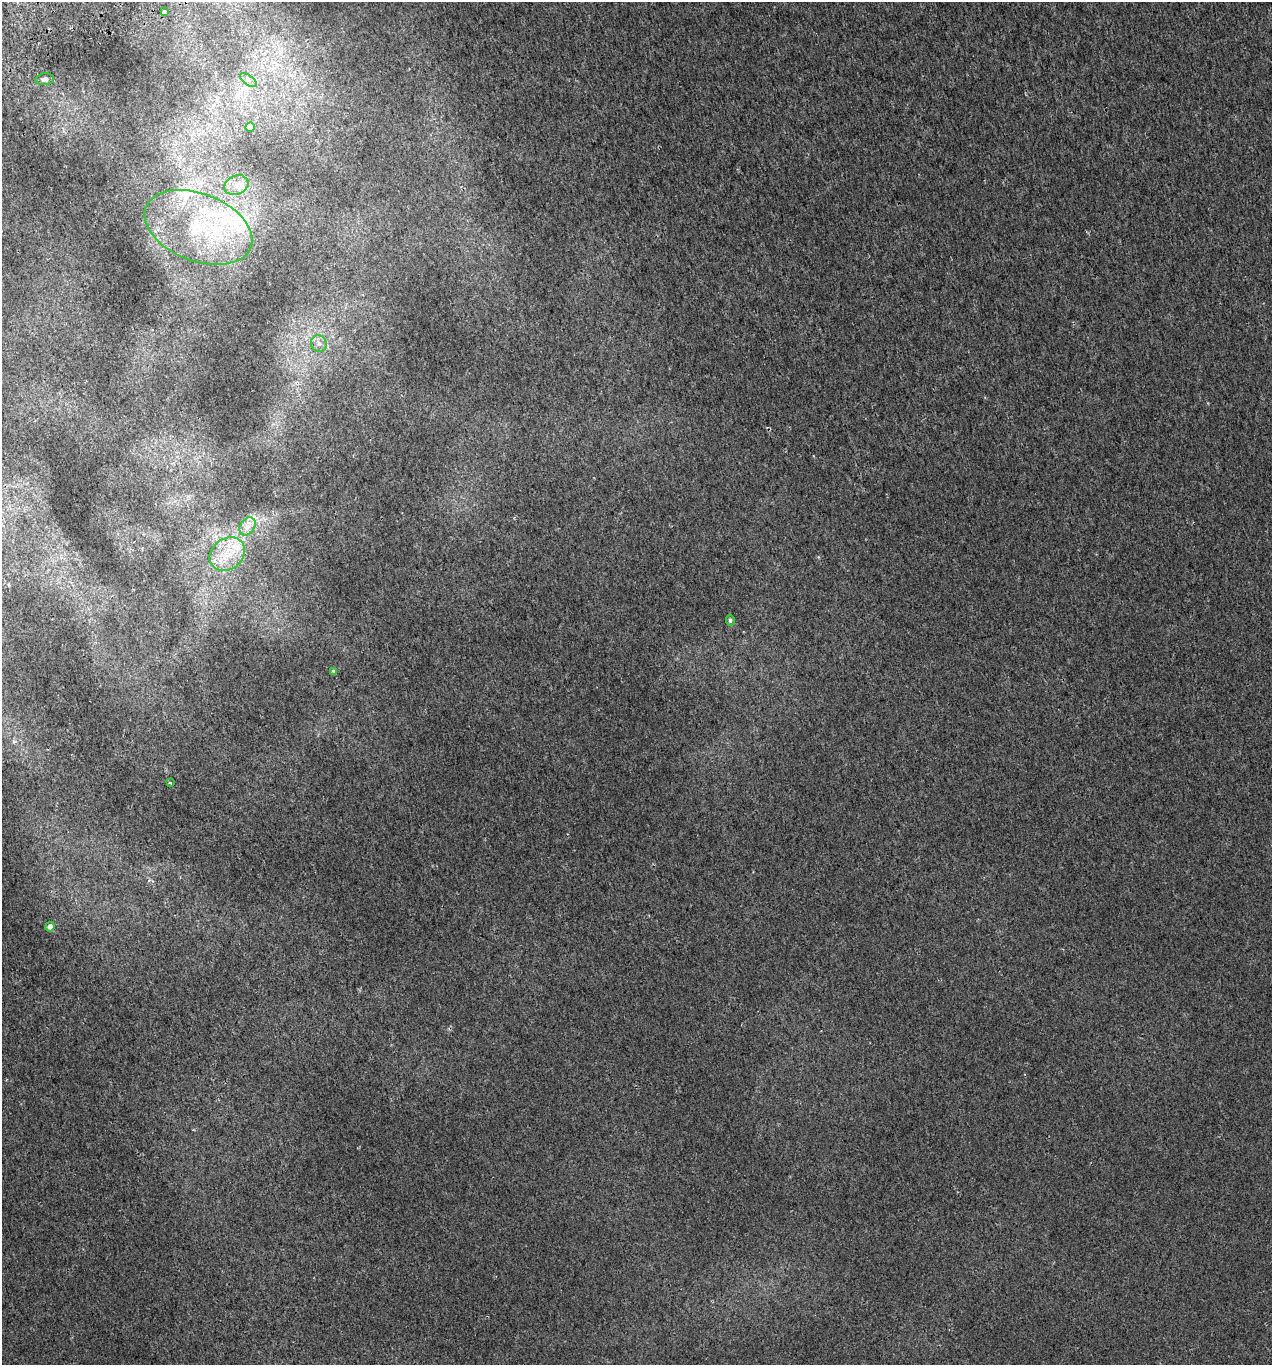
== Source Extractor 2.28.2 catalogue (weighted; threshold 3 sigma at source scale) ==
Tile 11 of 4 x 4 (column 3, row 3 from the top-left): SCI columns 2637-3906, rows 1412-2774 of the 5327 x 5546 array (HDU 1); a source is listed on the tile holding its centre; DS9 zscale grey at full resolution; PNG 1274 x 1367 px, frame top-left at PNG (2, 2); each listed source drawn as its Kron ellipse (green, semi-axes under 4 px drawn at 4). Shown black and unused: <1% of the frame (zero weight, under 2 of 3 exposures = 3% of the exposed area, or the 3 px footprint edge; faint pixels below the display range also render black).
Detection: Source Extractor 2.28.2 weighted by HDU 2 'WHT'; one run over the whole footprint, this tile lists its part. Background 0.00186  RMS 0.0036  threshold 0.0163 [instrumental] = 3 sigma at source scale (4.5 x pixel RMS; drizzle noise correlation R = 1.50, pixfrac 1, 0.0396/0.0396 arcsec/px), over >= 5 px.
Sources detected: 14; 1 inside a brighter listed object's ellipse — not listed separately; the other 13 listed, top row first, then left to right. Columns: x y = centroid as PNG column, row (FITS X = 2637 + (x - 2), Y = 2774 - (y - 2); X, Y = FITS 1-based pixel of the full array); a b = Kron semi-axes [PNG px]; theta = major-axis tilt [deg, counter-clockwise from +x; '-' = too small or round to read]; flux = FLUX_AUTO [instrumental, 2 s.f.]
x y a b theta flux
164 12 4 3 - 3
45 79 9 6 6 1.3
248 80 10 5 -35 1.2
250 127 4 4 - 3.7
236 185 12 9 22 2.9
198 227 56 33 -21 43
319 344 8 7 - 1.7
247 526 10 7 56 2.2
227 554 19 15 37 9.3
730 620 6 4 -83 0.76
334 671 3 3 - 5.5
170 783 3 3 - 0.44
50 927 5 4 - 2
Unlisted compact peaks at least as high as the median listed source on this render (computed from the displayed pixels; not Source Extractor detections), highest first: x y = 818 557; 149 880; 753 872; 14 742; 985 397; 66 544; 152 330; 1207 403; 514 517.